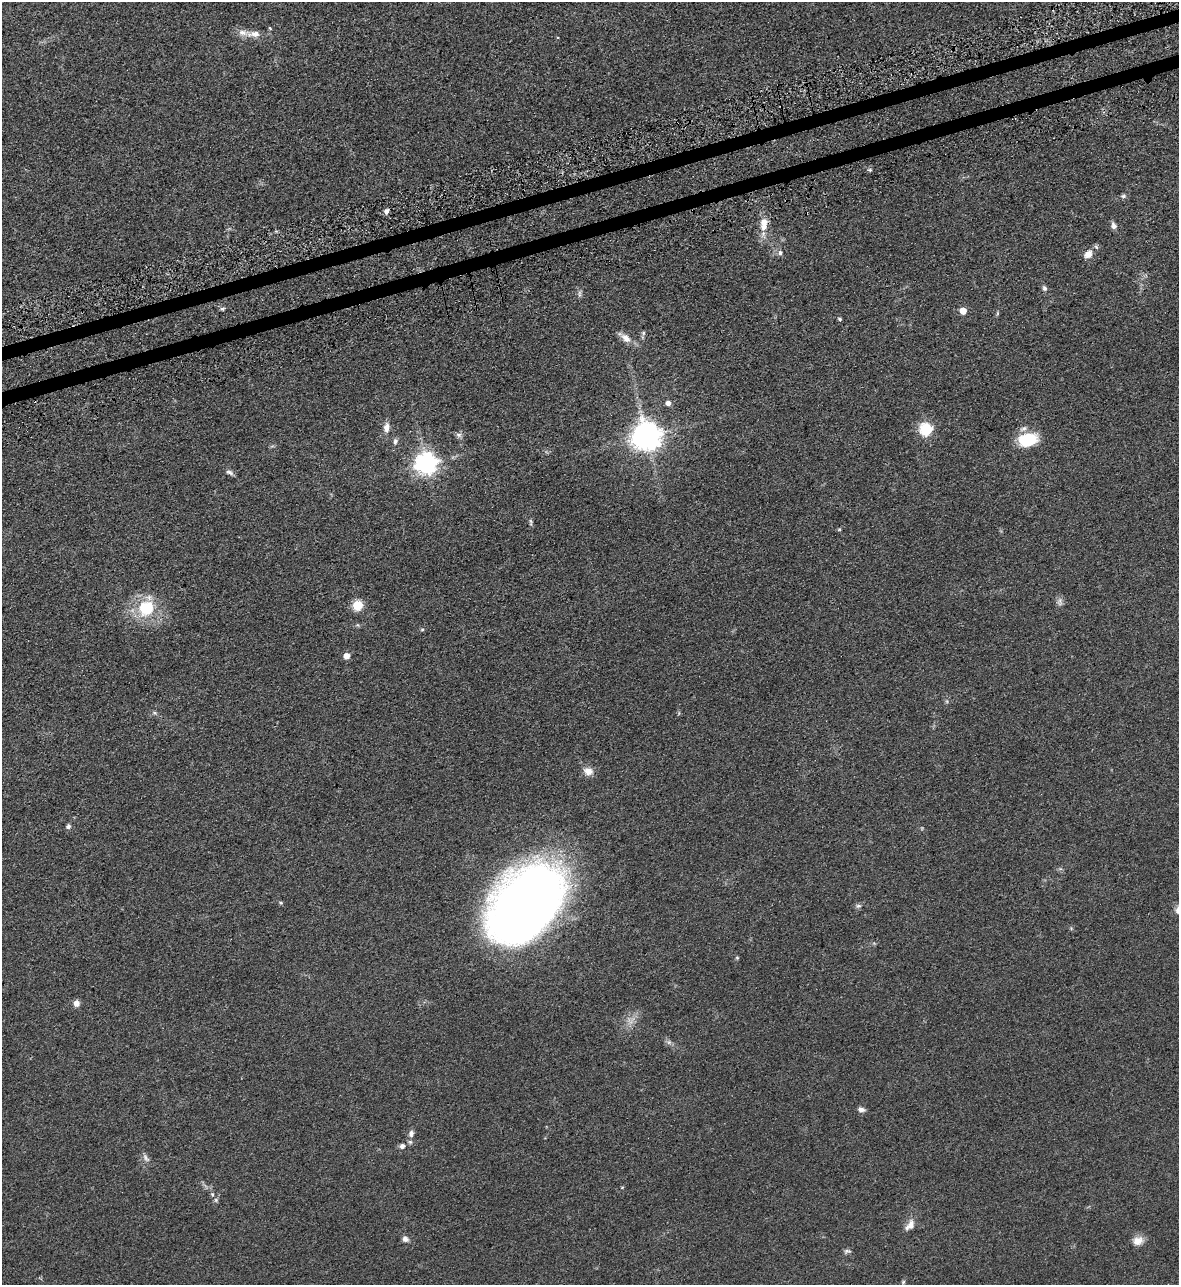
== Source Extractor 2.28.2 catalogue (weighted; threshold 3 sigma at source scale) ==
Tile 10 of 4 x 4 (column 2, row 3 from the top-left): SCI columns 1361-2537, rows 1335-2617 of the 5195 x 5235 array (HDU 1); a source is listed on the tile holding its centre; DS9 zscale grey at full resolution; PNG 1181 x 1287 px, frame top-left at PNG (2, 2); no overlay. Shown black and unused: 2% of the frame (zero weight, under 3 of 5 exposures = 4% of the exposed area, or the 3 px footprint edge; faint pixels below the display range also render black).
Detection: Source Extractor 2.28.2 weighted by HDU 2 'WHT'; one run over the whole footprint, this tile lists its part. Background 0.047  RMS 0.0063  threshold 0.0284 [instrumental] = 3 sigma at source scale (4.5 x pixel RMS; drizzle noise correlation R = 1.50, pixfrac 1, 0.05/0.05 arcsec/px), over >= 5 px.
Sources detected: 57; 3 inside a brighter listed object's ellipse — not listed separately; the other 54 listed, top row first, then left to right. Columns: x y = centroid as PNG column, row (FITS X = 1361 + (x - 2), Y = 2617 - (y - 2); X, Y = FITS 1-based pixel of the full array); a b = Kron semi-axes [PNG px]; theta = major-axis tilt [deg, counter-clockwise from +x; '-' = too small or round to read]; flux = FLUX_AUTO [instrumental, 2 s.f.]
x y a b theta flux
254 34 21 9 4 6.4
870 170 5 4 - 0.85
1123 196 8 5 9 1.4
386 211 6 5 - 2.1
764 222 8 8 - 5.2
1114 226 9 6 -69 2.4
763 234 12 6 -85 3.4
780 253 8 6 -89 1.6
1088 254 12 9 45 4.9
1044 288 7 5 -62 1.6
579 294 11 4 86 1.5
222 308 8 4 9 1
963 311 5 5 - 9
997 313 6 4 90 0.77
840 319 5 4 - 0.88
643 333 6 5 - 1
625 338 19 8 -38 5.6
668 403 5 5 - 2.9
386 427 13 8 85 3.9
926 429 6 6 - 70
459 435 9 6 -15 1.8
646 436 9 9 - 890
1028 440 20 13 12 24
395 441 9 5 77 1.7
426 463 8 7 - 400
230 472 10 5 -25 1.8
531 522 12 4 -86 1.2
839 529 6 4 1 0.62
1060 602 12 7 -89 2.3
358 605 5 5 - 34
146 608 18 17 - 27
358 625 6 4 -70 0.72
422 629 4 4 - 0.78
346 656 5 5 - 6.2
155 713 6 4 -18 0.97
588 771 12 10 -22 4.9
68 826 6 5 - 1.7
281 903 5 4 - 0.75
526 903 80 52 48 540
858 906 7 5 13 1.5
737 958 5 4 - 0.69
76 1003 7 7 - 3.2
669 1042 6 5 - 1.3
861 1109 9 6 -11 2.4
411 1133 10 7 77 2.7
402 1146 7 6 - 2.2
146 1158 13 6 -56 2.2
622 1187 5 3 - 0.5
212 1194 5 5 - 0.86
910 1225 16 9 53 4.6
405 1239 9 7 -43 2.3
1138 1241 14 11 16 5.3
847 1251 10 6 10 1.5
903 1282 6 5 - 0.84